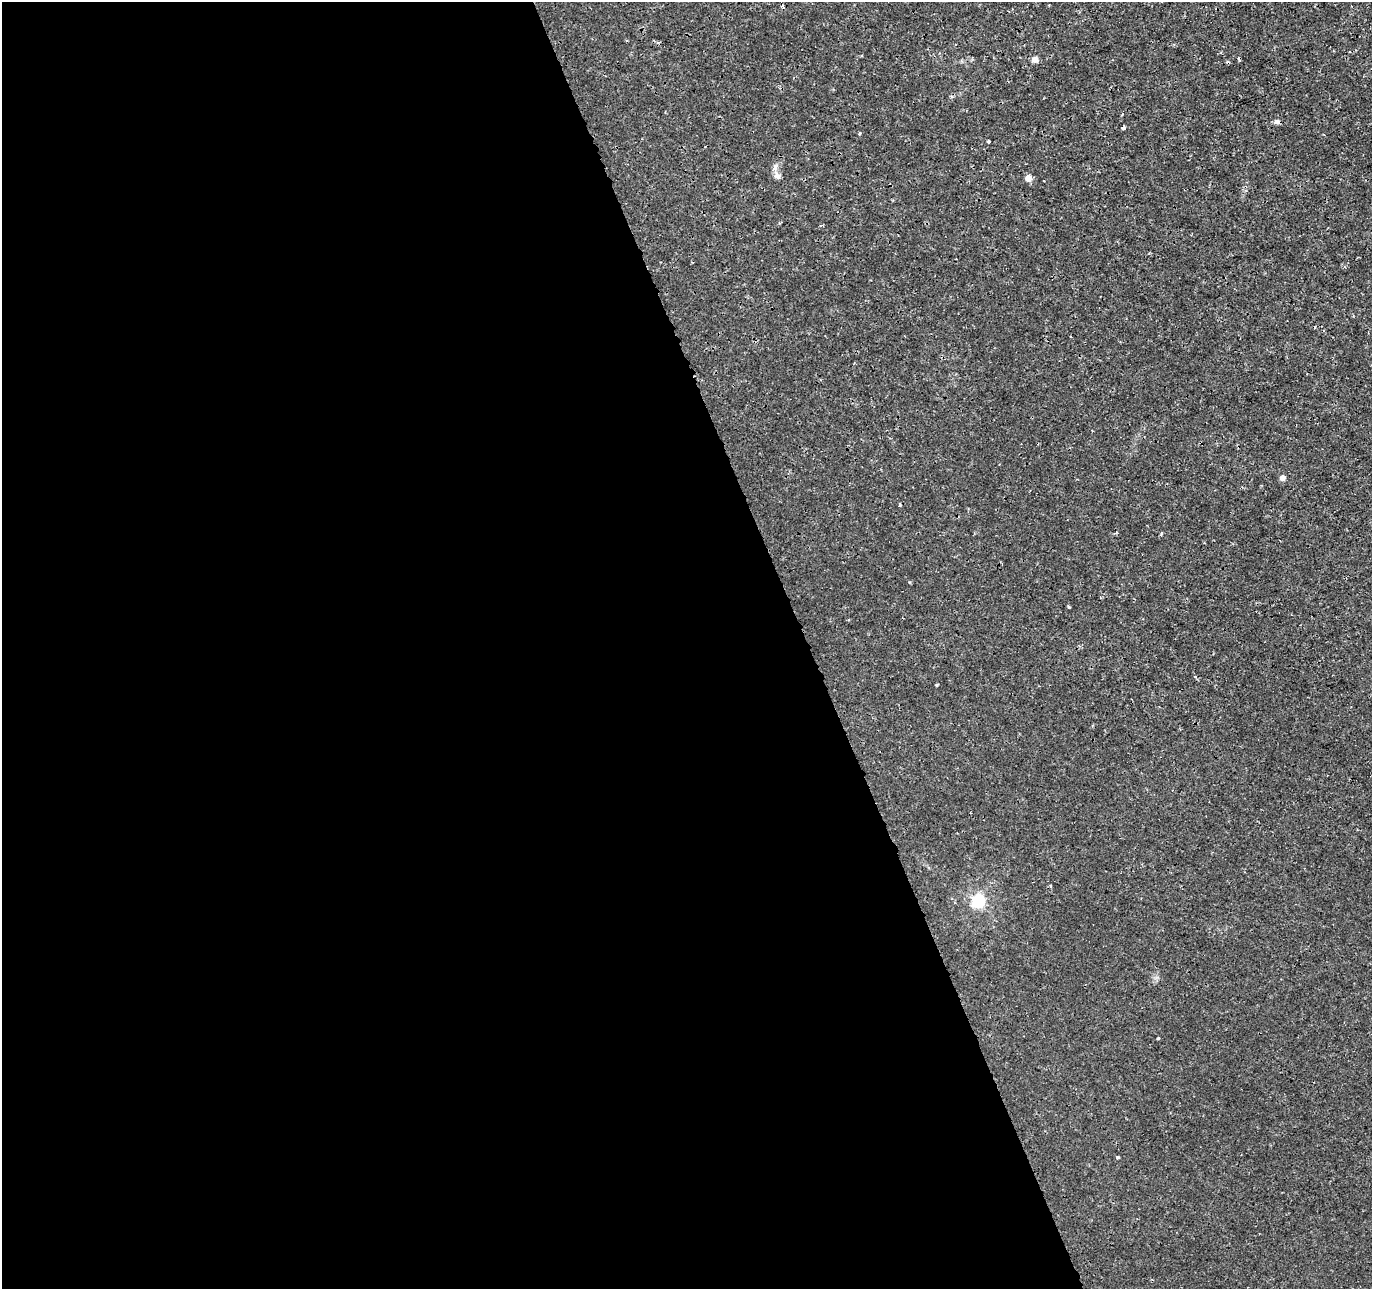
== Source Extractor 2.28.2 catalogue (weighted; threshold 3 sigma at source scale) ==
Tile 9 of 4 x 4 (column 1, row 3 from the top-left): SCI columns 55-1424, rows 1389-2675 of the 5593 x 5401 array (HDU 1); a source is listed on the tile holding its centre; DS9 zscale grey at full resolution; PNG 1374 x 1291 px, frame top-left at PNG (2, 2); no overlay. Shown black and unused: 59% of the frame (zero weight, under 3 of 4 exposures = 5% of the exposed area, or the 3 px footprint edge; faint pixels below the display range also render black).
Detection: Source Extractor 2.28.2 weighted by HDU 2 'WHT'; one run over the whole footprint, this tile lists its part. Background 5.43e-05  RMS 9.8e-04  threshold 0.00442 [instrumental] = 3 sigma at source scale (4.5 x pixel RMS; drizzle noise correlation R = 1.50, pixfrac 1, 0.0396/0.0396 arcsec/px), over >= 5 px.
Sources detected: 17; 2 cosmic-ray / hot-pixel residue — not listed; the other 15 listed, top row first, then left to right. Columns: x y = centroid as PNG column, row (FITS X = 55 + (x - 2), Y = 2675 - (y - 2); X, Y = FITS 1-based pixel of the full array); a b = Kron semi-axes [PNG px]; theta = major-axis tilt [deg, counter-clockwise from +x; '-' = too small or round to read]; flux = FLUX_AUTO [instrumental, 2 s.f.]
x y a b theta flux
1034 59 6 6 - 0.49
1277 121 5 4 - 0.6
1123 128 4 3 - 0.47
860 133 4 3 - 0.11
988 141 3 3 - 0.41
775 168 9 6 75 0.36
777 176 10 6 -7 0.31
1028 178 5 4 - 1.2
1282 478 5 5 - 0.62
1069 607 3 3 - 0.15
1195 677 5 3 - 0.086
936 685 3 3 - 0.16
979 901 6 6 - 14
1158 1038 3 3 - 0.12
1118 1157 4 3 - 0.13